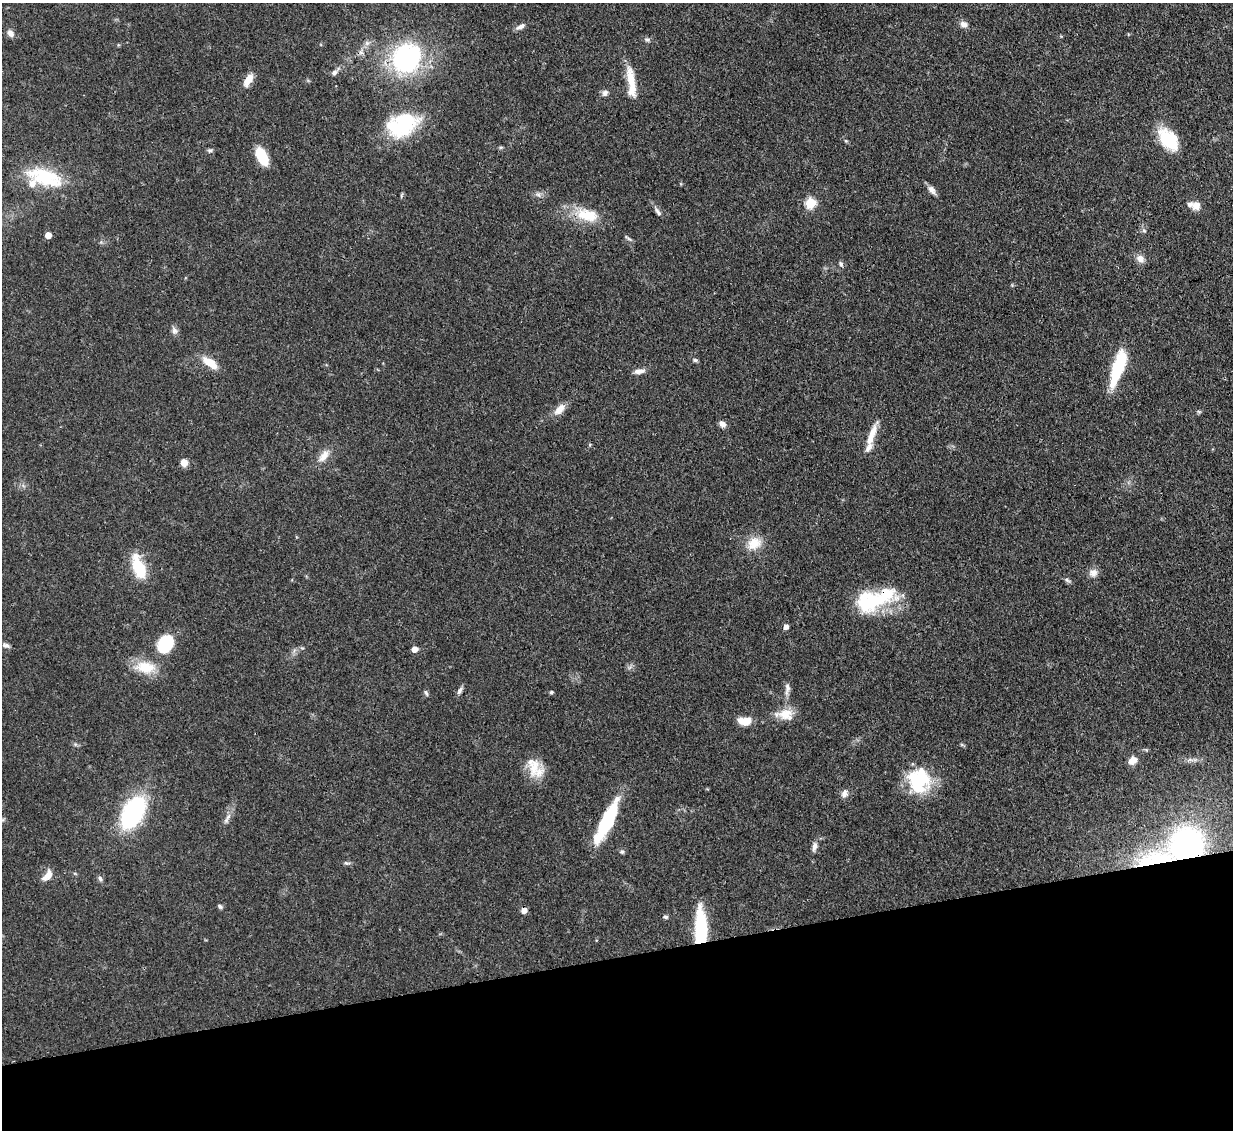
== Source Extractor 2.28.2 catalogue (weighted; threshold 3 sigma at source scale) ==
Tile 14 of 4 x 4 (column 2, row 4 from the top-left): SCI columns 1311-2541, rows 214-1341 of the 5081 x 5061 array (HDU 1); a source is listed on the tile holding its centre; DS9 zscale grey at full resolution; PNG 1235 x 1132 px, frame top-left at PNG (2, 3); no overlay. Shown black and unused: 15% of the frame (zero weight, under 3 of 4 exposures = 9% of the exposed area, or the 3 px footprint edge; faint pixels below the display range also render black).
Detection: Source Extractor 2.28.2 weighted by HDU 2 'WHT'; one run over the whole footprint, this tile lists its part. Background 0.0967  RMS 0.0047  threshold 0.021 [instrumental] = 3 sigma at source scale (4.5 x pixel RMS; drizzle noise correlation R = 1.50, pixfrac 1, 0.05/0.05 arcsec/px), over >= 5 px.
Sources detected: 78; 1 inside a brighter object's white glare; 1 cosmic-ray / hot-pixel residue — not listed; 4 inside a brighter listed object's ellipse — not listed separately; the other 72 listed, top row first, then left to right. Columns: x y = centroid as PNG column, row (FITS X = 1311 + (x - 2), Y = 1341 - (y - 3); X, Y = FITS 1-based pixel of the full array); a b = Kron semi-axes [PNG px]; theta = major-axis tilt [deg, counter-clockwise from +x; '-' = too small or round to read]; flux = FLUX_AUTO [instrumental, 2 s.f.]
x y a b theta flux
963 24 9 7 -22 2.4
520 27 12 6 17 1.9
10 33 10 7 -55 2.1
647 39 8 4 -8 1
367 43 7 7 - 1.5
407 58 18 17 - 98
334 72 7 6 - 1.5
248 80 17 8 59 4.7
631 82 41 9 -83 10
605 93 8 8 - 1.7
402 125 39 26 22 33
1169 140 28 16 -52 19
846 141 5 4 - 0.61
210 150 7 5 -2 0.91
262 156 18 9 -62 13
45 177 48 20 -17 26
932 190 13 6 -51 2.5
538 195 8 5 -31 1.3
810 203 5 5 - 32
1196 206 10 10 - 3.6
657 211 14 5 -54 1.8
587 215 32 16 -12 15
1144 231 6 4 -2 0.77
48 235 5 5 - 4.7
628 238 13 3 -38 0.96
1140 258 11 9 -37 3
841 264 8 5 -67 1.1
174 330 9 8 - 1.7
695 360 6 5 - 0.84
210 363 18 8 -36 7.9
1118 367 37 12 72 25
639 371 13 6 9 2.7
559 409 15 8 46 4.8
1199 412 6 4 -19 0.63
722 424 9 6 -23 2.1
871 435 31 8 70 7.5
324 456 19 9 50 5
184 462 7 6 - 4.7
754 543 20 16 29 8.2
139 568 23 10 -70 21
1093 573 11 10 - 3.1
1067 580 8 4 -53 0.97
874 601 53 19 23 35
786 627 5 4 - 2.5
165 644 18 13 57 24
6 645 10 5 -15 1.3
414 649 5 4 - 4.5
145 667 27 15 -5 13
787 688 18 7 85 2.7
460 690 12 5 60 1.5
551 692 5 4 - 0.69
426 693 8 4 -73 0.95
785 714 24 13 6 7.8
744 721 13 8 -1 7.3
962 745 6 4 -19 0.62
1134 760 11 7 77 3.1
534 767 27 16 -58 10
919 780 29 26 -81 28
844 794 10 8 71 2.3
132 813 22 12 60 100
228 817 12 6 58 2.3
607 821 41 10 64 39
1187 844 25 22 14 120
815 846 12 6 79 2.2
622 852 6 6 - 0.88
1155 859 52 18 12 36
347 863 9 5 -14 1
47 876 16 8 48 3.9
100 879 7 5 -60 1.2
220 906 7 4 -50 0.86
665 917 7 5 -9 0.95
701 927 37 11 -88 27
Overlapping masked pixels (flux is a lower limit): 4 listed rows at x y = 874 601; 1187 844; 1155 859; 701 927